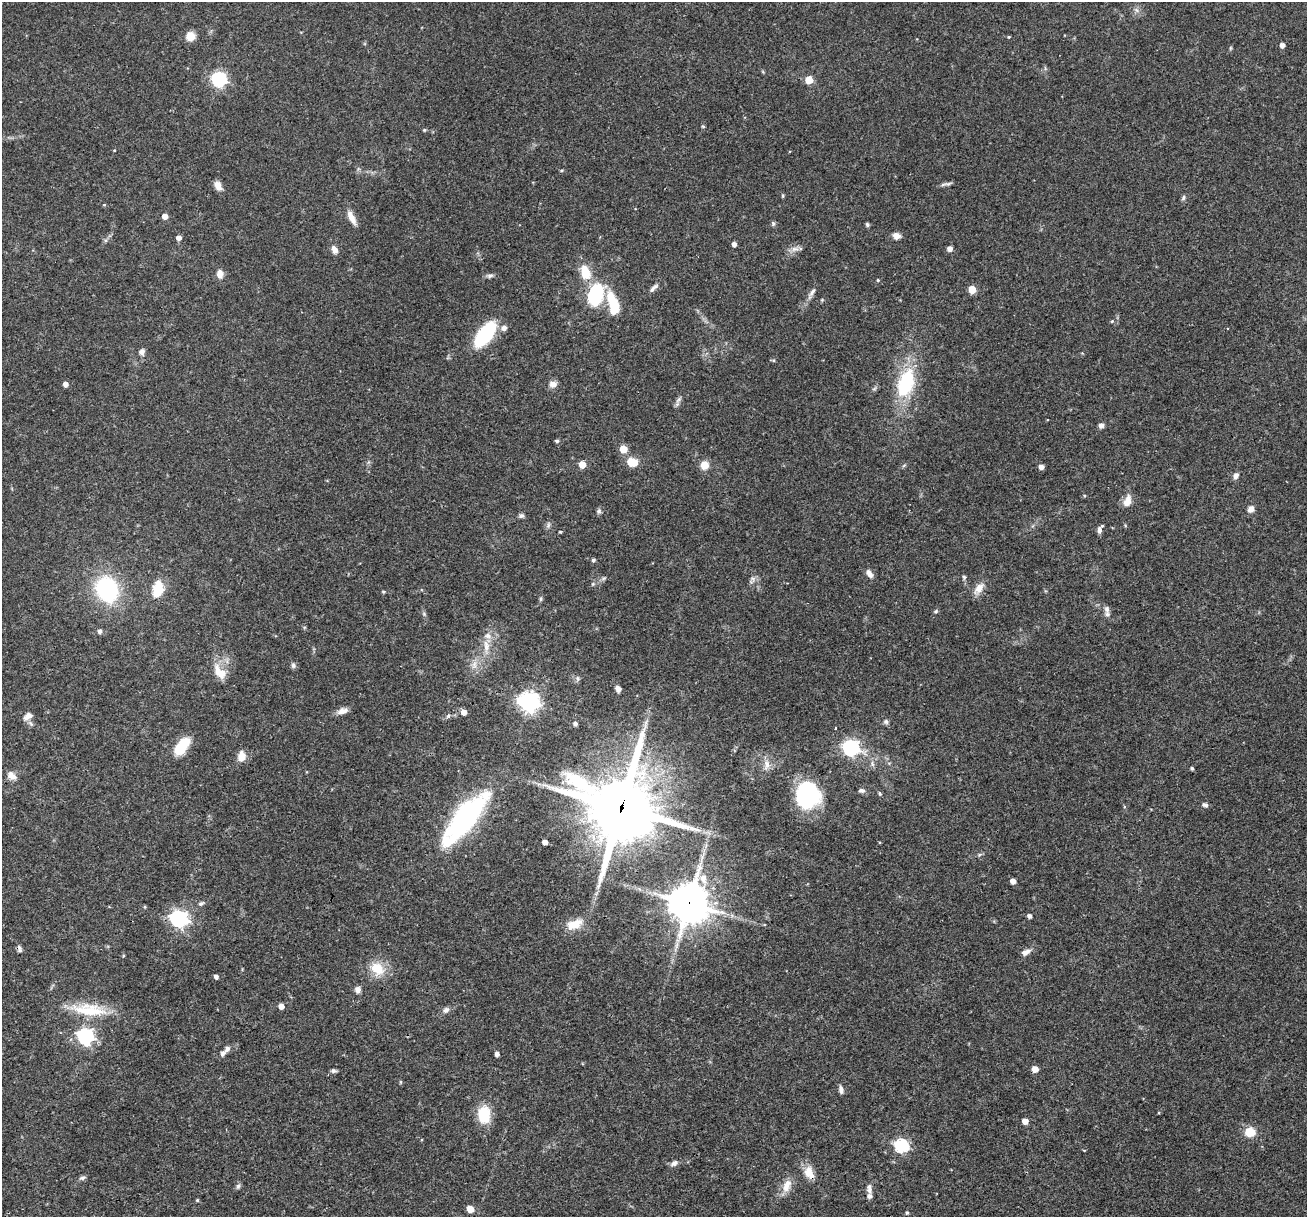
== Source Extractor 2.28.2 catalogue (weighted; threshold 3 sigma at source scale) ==
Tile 7 of 4 x 4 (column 3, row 2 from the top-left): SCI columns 2612-3916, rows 2684-3898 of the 5240 x 5301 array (HDU 1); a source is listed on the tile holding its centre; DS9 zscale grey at full resolution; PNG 1309 x 1219 px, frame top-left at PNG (2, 2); no overlay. Shown black and unused: <1% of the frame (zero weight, under 3 of 4 exposures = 3% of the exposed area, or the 3 px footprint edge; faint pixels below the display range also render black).
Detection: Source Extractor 2.28.2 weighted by HDU 2 'WHT'; one run over the whole footprint, this tile lists its part. Background 0.0564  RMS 0.0032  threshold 0.0146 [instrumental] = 3 sigma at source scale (4.5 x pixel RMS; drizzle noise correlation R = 1.50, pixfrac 1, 0.05/0.05 arcsec/px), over >= 5 px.
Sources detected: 139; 1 inside a brighter object's white glare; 1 cosmic-ray / hot-pixel residue — not listed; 4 inside a brighter listed object's ellipse — not listed separately; the other 133 listed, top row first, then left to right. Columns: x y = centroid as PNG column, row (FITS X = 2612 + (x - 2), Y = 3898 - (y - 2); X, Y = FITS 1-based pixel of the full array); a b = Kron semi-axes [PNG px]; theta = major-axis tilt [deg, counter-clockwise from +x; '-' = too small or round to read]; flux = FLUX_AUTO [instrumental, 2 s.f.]
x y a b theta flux
1136 10 8 5 -45 0.85
190 36 9 9 - 3.5
1009 37 4 3 - 0.31
1282 45 4 4 - 1.6
219 79 6 6 - 64
809 80 5 5 - 7.5
424 130 5 5 - 0.36
114 150 3 3 - 0.23
948 184 10 5 13 0.86
218 186 11 7 -65 2.1
783 196 5 3 - 0.35
1183 198 7 5 62 0.68
104 205 5 3 - 0.26
165 216 5 5 - 2.3
351 217 17 7 -62 3
773 223 7 5 -90 0.58
867 224 6 4 -60 0.54
896 236 8 7 - 2
179 238 5 4 - 1.6
734 244 4 4 - 1.5
795 249 12 6 11 1.6
950 249 5 4 - 2.2
334 250 10 6 -64 1.8
585 272 17 10 -71 7.2
220 274 10 7 -84 2.1
490 276 8 6 25 0.82
878 280 4 3 - 0.37
652 289 10 6 56 1.1
972 289 5 5 - 8.2
812 293 20 5 59 1.7
596 295 15 10 73 28
613 305 26 10 -76 12
1112 321 4 4 - 0.4
504 328 8 7 - 1.4
485 334 21 10 53 32
142 352 8 7 - 1.2
773 360 6 3 -18 0.38
906 383 36 19 71 21
65 384 5 5 - 1.7
553 384 10 9 - 1.7
678 400 11 5 45 1
1101 425 6 6 - 1.1
557 441 5 4 - 0.5
623 449 5 5 - 6.9
632 462 9 6 -11 8.7
582 464 5 5 - 4.6
704 465 6 6 - 6.2
904 465 6 4 20 0.44
1041 467 5 4 - 1.8
1236 476 8 6 68 1.3
1127 501 14 8 66 3.2
1251 509 9 7 56 1.6
599 511 7 6 - 0.7
521 516 7 6 - 0.74
548 525 8 5 70 0.77
1099 530 8 5 88 1.1
593 560 4 4 - 0.6
869 574 11 6 -54 1.7
964 577 6 5 - 0.51
753 579 8 6 -18 0.99
593 584 6 4 89 0.42
979 588 18 9 53 2.9
107 589 16 12 -65 51
158 589 23 13 77 6.9
383 592 4 4 - 0.43
541 599 6 4 89 0.48
1107 609 11 7 -79 1.3
936 611 6 4 3 0.47
424 614 6 4 -48 0.52
100 631 5 5 - 0.94
486 646 19 8 -88 3.6
293 665 7 6 - 0.88
474 665 12 6 75 1.9
220 672 24 12 -50 5.2
578 679 6 4 -89 0.58
618 689 9 6 -71 1.2
529 702 8 7 - 180
342 711 15 7 15 2
464 712 5 5 - 2.2
28 716 13 8 32 1.8
886 721 6 6 - 0.78
575 724 4 4 - 0.95
835 728 3 2 - 0.28
182 746 22 10 53 9.1
851 748 7 6 - 93
241 756 12 9 82 3.1
872 764 9 4 -82 0.82
766 765 15 8 81 2.3
1192 768 4 3 - 0.57
12 776 13 8 -49 2.4
862 790 8 5 -1 0.91
880 793 6 4 -50 0.46
806 797 24 21 -71 32
1205 805 8 5 -5 0.78
621 807 24 23 - 2400
465 818 57 18 50 61
545 842 4 4 - 2.1
979 855 6 4 19 0.47
703 878 13 8 -79 2.8
1013 881 5 4 - 2.1
201 903 8 5 26 0.73
689 903 12 12 - 880
145 907 4 4 - 0.34
1029 916 4 4 - 1.2
179 919 7 7 - 110
574 924 21 11 22 5
1026 952 12 7 26 1.8
123 956 5 3 - 0.3
377 969 21 15 -36 6.9
216 977 4 4 - 1.1
358 989 8 7 - 1.4
281 1006 5 5 - 2.1
89 1010 49 15 -6 12
446 1010 10 7 43 1.2
85 1036 7 7 - 80
227 1049 9 6 57 1.3
497 1054 4 4 - 1.2
1035 1069 5 5 - 3.8
334 1071 6 5 - 0.75
841 1089 10 5 -77 1.1
484 1115 19 13 -88 9.8
1025 1121 5 4 - 2.8
1250 1132 6 5 - 17
901 1146 6 6 - 53
674 1163 10 6 28 1.3
809 1173 18 11 -67 4
82 1178 8 6 19 0.79
238 1186 8 5 69 0.72
787 1186 20 11 65 3.6
869 1189 15 7 -85 1.4
197 1200 4 4 - 0.38
470 1209 5 5 - 4.8
907 1213 5 4 - 0.4
Overlapping masked pixels (flux is a lower limit): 3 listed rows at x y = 621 807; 689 903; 809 1173